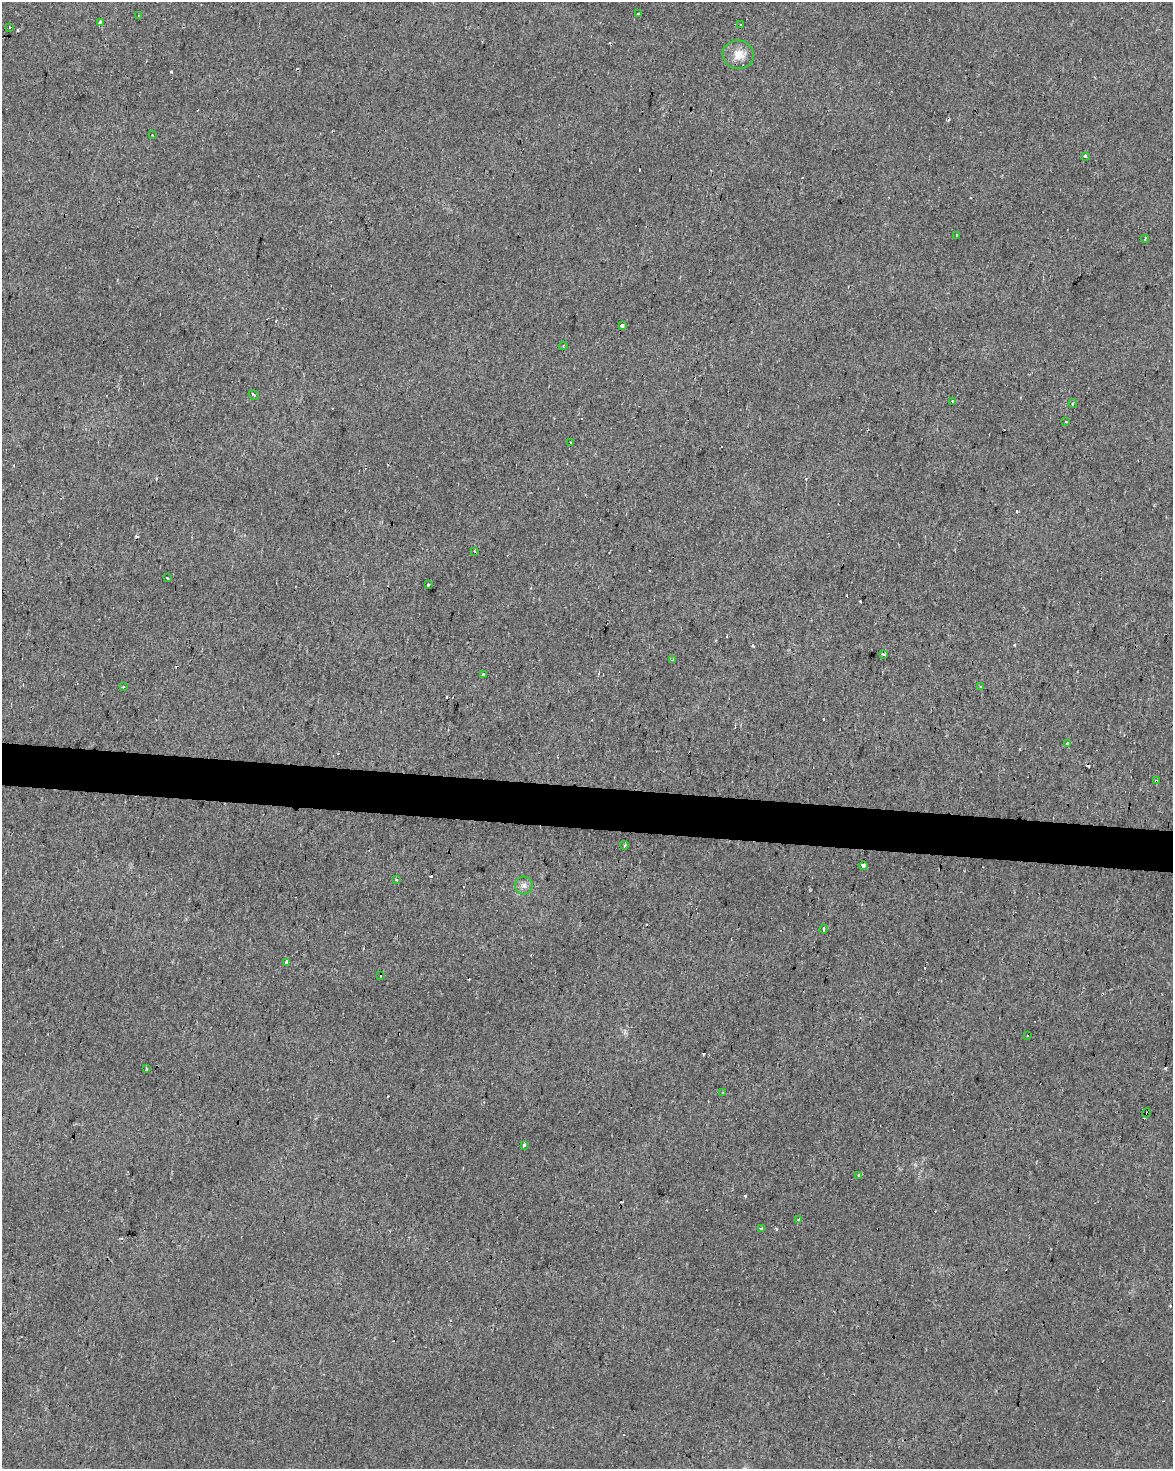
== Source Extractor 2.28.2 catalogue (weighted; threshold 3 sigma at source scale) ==
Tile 7 of 4 x 3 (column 3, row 2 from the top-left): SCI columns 2347-3517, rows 1753-3219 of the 4687 x 4912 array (HDU 1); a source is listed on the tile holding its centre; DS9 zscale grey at full resolution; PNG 1175 x 1471 px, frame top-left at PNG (2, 2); each listed source drawn as its Kron ellipse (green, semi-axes under 4 px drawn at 4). Shown black and unused: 3% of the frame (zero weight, under 2 of 3 exposures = <1% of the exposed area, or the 3 px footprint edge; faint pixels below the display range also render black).
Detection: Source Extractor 2.28.2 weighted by HDU 2 'WHT'; one run over the whole footprint, this tile lists its part. Background 0.0282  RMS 0.0063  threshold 0.0281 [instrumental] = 3 sigma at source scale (4.5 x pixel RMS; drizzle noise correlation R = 1.50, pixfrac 1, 0.0396/0.0396 arcsec/px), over >= 5 px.
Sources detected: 72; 30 cosmic-ray / hot-pixel residue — neither listed nor drawn; the other 42 listed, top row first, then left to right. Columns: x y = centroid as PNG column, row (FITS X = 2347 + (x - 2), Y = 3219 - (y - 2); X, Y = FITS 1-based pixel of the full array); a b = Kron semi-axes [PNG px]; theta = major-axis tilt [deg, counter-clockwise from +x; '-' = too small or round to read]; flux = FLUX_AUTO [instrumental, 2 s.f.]
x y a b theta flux
639 14 3 3 - 5.6
138 16 3 2 - 0.89
100 22 4 3 - 4
741 25 3 3 - 1.5
9 28 3 2 - 0.6
738 55 16 14 -14 7.6
152 135 3 2 - 0.67
1085 156 4 3 - 2.4
956 235 3 2 - 0.55
1145 239 4 3 - 2.1
622 325 4 3 - 7.9
563 346 4 3 - 0.61
254 395 5 2 - 0.72
952 401 3 3 - 3
1073 404 4 3 - 1.1
1066 422 3 2 - 0.4
571 442 3 2 - 1.1
475 551 3 2 - 1.2
167 578 3 2 - 0.52
429 585 3 3 - 2.3
884 654 4 3 - 5.7
672 660 4 2 - 1.2
484 674 3 3 - 3.4
123 687 3 3 - 1.5
980 687 3 3 - 0.8
1067 743 3 3 - 2.7
1156 781 3 3 - 1.7
624 845 4 3 - 1.9
863 866 4 4 - 12
397 880 3 3 - 1.4
524 885 9 9 - 2.9
824 929 4 3 - 8.8
286 962 4 3 - 4.4
380 976 3 3 - 2.9
1028 1035 3 2 - 0.7
146 1069 3 3 - 3.9
723 1093 3 2 - 0.43
1147 1113 4 2 - 2.5
524 1145 3 3 - 9.4
859 1175 3 3 - 1
799 1220 4 3 - 17
761 1228 3 3 - 2.5
Overlapping masked pixels (flux is a lower limit): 2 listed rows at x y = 1156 781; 1147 1113
Unlisted compact peaks at least as high as the median listed source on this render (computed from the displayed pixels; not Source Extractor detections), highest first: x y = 753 646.